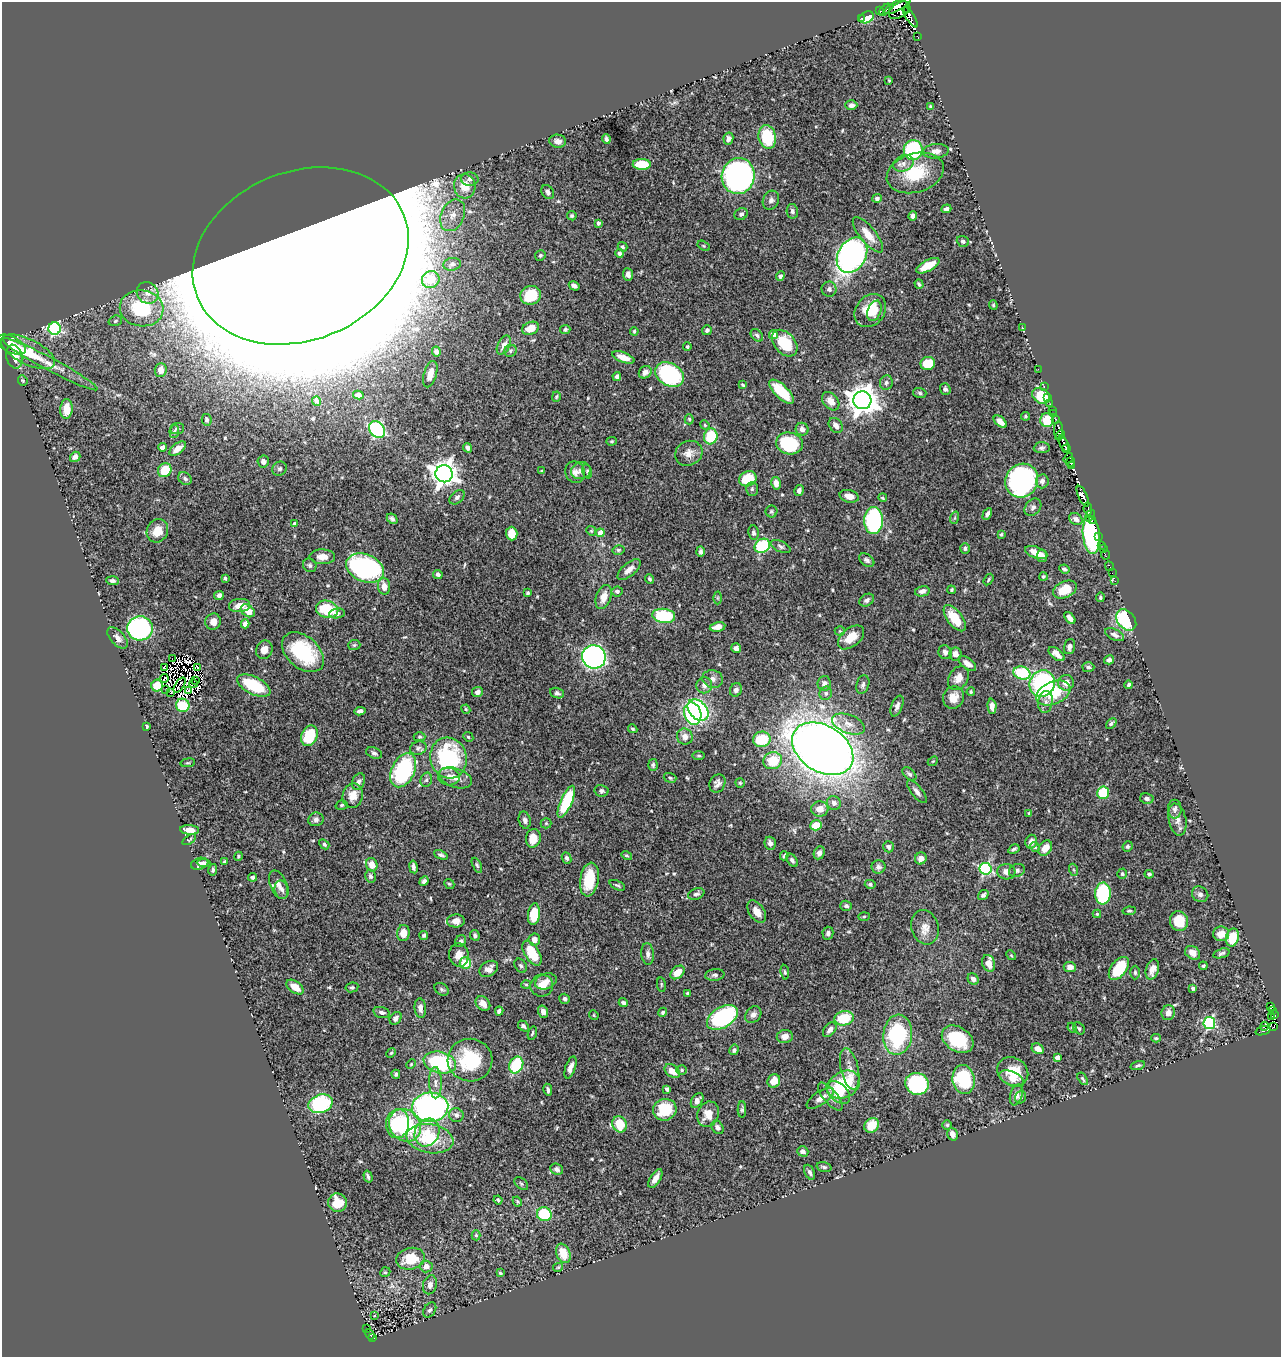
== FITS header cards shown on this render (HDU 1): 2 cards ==
NAXIS1  =                 1279
NAXIS2  =                 1355

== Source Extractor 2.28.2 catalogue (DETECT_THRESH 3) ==
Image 1279 x 1355 px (HDU 1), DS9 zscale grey, 1 PNG px = 1 image px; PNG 1283 x 1359 px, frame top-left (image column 1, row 1355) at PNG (2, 2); each listed source drawn as its Kron ellipse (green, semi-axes under 4 px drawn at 4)
Background 0.701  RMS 0.015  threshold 0.0451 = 3 sigma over >= 5 px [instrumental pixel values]
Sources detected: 569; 15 with non-positive FLUX_AUTO (blend fragments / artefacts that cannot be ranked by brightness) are neither listed nor drawn; of the other 554, the 500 brightest by FLUX_AUTO listed and drawn (54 fainter detections omitted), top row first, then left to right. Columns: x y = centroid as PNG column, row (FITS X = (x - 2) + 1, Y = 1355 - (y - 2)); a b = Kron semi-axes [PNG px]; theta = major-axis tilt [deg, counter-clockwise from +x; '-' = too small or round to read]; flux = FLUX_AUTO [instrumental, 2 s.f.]
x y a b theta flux
897 6 15 5 28 650
907 9 3 3 - 11
885 10 7 3 44 80
899 10 12 7 35 470
880 11 3 2 - 3.8
866 17 8 5 25 17
910 17 12 3 -56 180
861 18 3 2 - 5.6
917 36 3 2 - 23
889 80 3 2 - 1.2
851 105 6 5 - 3.7
930 106 4 4 - 1.2
767 137 12 8 -77 49
606 139 5 3 - 2.3
728 139 6 5 - 3.5
558 141 8 6 -8 4.6
913 150 10 9 - 100
936 151 13 7 5 5.7
903 163 10 8 23 5.1
642 164 9 5 -1 31
915 173 29 19 17 40
738 176 18 16 76 400
470 179 9 6 -1 3.7
465 186 12 11 - 18
548 192 8 5 -53 2.7
877 198 5 4 - 2.3
771 200 10 8 65 3.9
946 209 5 3 - 3.3
792 211 7 5 -78 2.7
741 214 7 5 33 2.7
453 215 17 11 66 16
572 216 5 4 - 1.5
913 216 4 4 - 4.6
598 223 4 3 - 2.7
868 235 22 8 -51 15
963 241 6 5 - 2.1
704 246 6 4 -32 1.3
623 247 5 4 - 1.6
619 253 4 4 - 3.1
540 255 5 5 - 1.7
852 255 19 14 60 350
300 256 111 84 22 52000
452 264 9 6 8 3.1
928 266 13 5 28 15
628 274 6 5 - 4.2
780 276 5 4 - 3
431 280 9 8 - 12
919 284 5 3 - 1.6
574 286 5 4 - 3.1
829 289 7 7 - 3.7
147 293 11 10 - 8.7
531 295 10 9 - 38
993 305 4 4 - 1.3
142 308 22 18 -8 72
870 311 18 14 52 28
874 311 10 6 70 8.8
115 321 7 5 18 1.9
1022 327 3 2 - 29
531 328 9 6 23 15
55 329 6 6 - 140
565 329 5 4 - 2
707 330 5 4 - 3
634 331 4 4 - 1.5
757 335 7 5 -46 2.3
773 335 4 4 - 15
785 343 15 10 -48 38
11 344 16 8 -27 16
504 345 10 6 62 6
687 347 4 4 - 1.7
436 351 5 4 - 2.7
511 351 6 6 - 2
28 352 29 12 -26 35
14 357 12 7 -77 12
623 357 12 5 -20 8.8
928 363 7 6 - 27
50 364 54 6 -28 18
1038 369 2 2 - 6.4
161 370 7 6 - 8.5
645 372 7 5 38 4.2
430 374 13 6 73 12
669 375 15 11 -29 130
617 377 4 4 - 3.1
23 381 5 4 - 1.4
886 383 7 6 - 2.9
743 385 4 3 - 1.4
1044 387 4 3 - 13
945 389 6 5 - 2.8
782 392 16 6 -44 33
920 393 7 5 -18 1.8
358 395 5 3 - 2.8
1041 396 9 7 -30 32
556 397 5 3 - 1.3
1048 398 3 3 - 15
862 400 9 9 - 1500
317 401 4 3 - 2.2
831 401 10 7 -49 9.6
1050 404 2 2 - 5.2
66 409 10 6 87 15
1052 410 2 2 - 9.1
1053 414 3 2 - 8.9
1026 416 4 4 - 1.5
689 419 5 4 - 1.5
1056 419 3 3 - 7.1
207 420 6 5 - 1.9
1047 420 7 6 - 29
1000 422 8 4 -42 6.7
705 425 5 4 - 1.2
836 425 8 6 -52 5.2
177 428 7 5 4 2.1
802 429 6 6 - 5.2
377 430 9 7 -50 170
1058 430 9 4 87 160
174 431 6 5 - 2.1
1060 435 5 2 - 10
711 436 8 6 75 39
612 441 5 4 - 1.3
790 443 13 11 -13 72
1064 443 9 3 -64 360
162 447 4 4 - 3.7
467 448 5 4 - 3.8
1042 448 8 5 6 2.6
178 449 10 5 37 8
1066 449 4 3 - 100
689 453 14 12 27 9.6
75 457 5 5 - 4.7
1068 458 6 4 54 46
263 462 6 5 - 4.4
1070 462 5 3 - 53
1072 466 4 3 - 47
280 469 7 6 - 2.7
165 470 7 6 - 24
542 471 4 3 - 1.3
581 471 10 8 18 5.8
587 471 7 4 -75 1.8
575 472 11 9 -70 5.8
444 474 8 8 - 1000
185 479 7 5 -41 2.5
748 479 9 7 25 31
1022 481 17 16 - 210
1042 481 7 6 - 4
776 483 6 4 -77 6.7
752 489 7 6 - 2.2
799 490 5 4 - 4.2
849 496 10 6 -14 8.4
1083 496 11 4 -65 560
457 497 9 5 42 2.9
883 498 4 4 - 1.5
1033 507 9 7 48 3.6
1088 509 6 3 -85 75
771 511 6 6 - 1.7
987 514 6 4 62 3.2
1090 516 6 2 54 98
954 518 6 4 70 1.3
392 519 6 4 -43 2.4
1076 519 7 5 -30 4.2
873 520 13 9 90 150
1092 520 4 2 - 87
295 524 4 4 - 4.6
157 531 12 10 61 15
591 531 5 4 - 1.3
600 533 4 4 - 10
753 533 7 5 -83 2.3
512 534 7 6 - 16
1001 534 3 3 - 1.7
1091 535 19 8 -84 100
1098 536 3 2 - 32
1101 545 4 2 - 5.2
762 546 8 6 34 56
781 547 10 5 -24 2.6
965 548 5 5 - 2.1
1103 548 3 2 - 5.8
618 550 6 4 13 1.7
700 552 5 4 - 2.5
1036 553 11 5 -21 12
1105 555 5 2 - 5.9
1042 556 6 5 - 3.9
322 557 13 7 -1 8.5
867 560 8 5 -34 2.9
310 565 7 6 - 2.6
1110 566 5 2 - 5.3
365 568 20 13 -22 210
1064 569 5 4 - 2.4
629 570 14 6 40 6.7
1112 573 2 2 - 3.2
438 574 5 4 - 3
1043 576 4 4 - 1.4
225 578 3 3 - 1.3
650 579 5 4 - 1.7
988 579 6 4 56 1.5
112 581 6 4 -4 2.5
1115 581 4 3 - 7.6
384 586 8 6 -83 8.9
951 590 4 3 - 1.6
1065 590 12 8 25 23
617 591 5 5 - 2.9
922 591 7 5 13 4.3
528 593 3 3 - 1.4
219 595 5 4 - 3.6
604 597 12 7 71 11
1100 597 5 4 - 1.4
717 598 6 4 -90 1.5
867 600 8 5 33 3.2
239 605 10 6 5 12
327 609 11 8 -12 41
248 611 8 5 -37 13
337 613 8 5 8 3.1
664 616 11 7 -6 63
955 618 15 7 -53 25
1070 618 7 4 -49 6
1126 620 12 8 -50 76
213 622 8 7 - 8.2
245 624 4 4 - 7.9
718 627 8 4 10 7.4
140 628 13 12 - 180
840 631 5 5 - 1.4
1114 635 10 5 -25 3.8
851 637 15 9 39 16
117 638 13 7 -47 5.9
354 645 6 5 - 1.7
1070 647 8 5 72 3.5
736 648 5 4 - 4.1
264 650 9 8 - 8.6
303 652 24 16 -41 69
945 652 7 6 - 3.2
955 654 6 6 - 5.9
1057 654 9 5 -38 7.2
594 657 12 11 - 350
172 659 2 2 - 1.5
1109 660 5 4 - 3.7
967 664 10 5 -37 7.2
1088 667 6 5 - 2
164 668 3 2 - 7
198 668 3 2 - 1.5
1022 673 8 6 -18 52
958 678 13 9 59 8.8
164 679 5 2 - 1.2
713 679 10 8 -15 4.7
195 680 2 2 - 1.2
1066 683 8 8 - 7.7
193 684 4 2 - 1.3
824 684 7 6 - 4.8
1042 684 13 12 - 150
180 685 8 2 57 1.6
254 685 18 8 -26 48
704 685 8 8 - 5
863 685 9 6 73 3.6
1129 685 4 3 - 1.8
157 686 6 5 - 21
166 690 3 2 - 1.5
189 690 3 3 - 1.7
736 690 7 6 - 4.6
171 692 4 2 - 1.6
477 692 5 5 - 5
971 692 4 4 - 1.3
557 693 7 5 -21 2.2
826 693 7 6 - 2.6
1053 693 18 11 22 41
953 697 11 10 - 11
1045 702 11 7 81 5.2
183 705 7 6 - 37
897 706 11 5 68 4
992 706 8 4 -87 5.9
466 709 5 4 - 1.2
698 710 12 8 -49 120
360 711 6 4 7 3.5
693 714 11 8 -73 86
848 724 17 9 -21 11
1111 724 6 4 42 2.3
147 727 3 3 - 1.4
633 729 5 4 - 1.4
309 736 10 7 66 43
685 736 8 8 - 6.1
420 737 6 4 1 1.5
468 737 5 4 - 1.5
762 739 9 7 9 42
418 748 8 6 18 3.1
823 749 33 23 -32 1700
374 753 8 5 -20 2.7
699 756 6 3 0 1.2
448 758 20 18 -75 110
773 761 9 8 - 26
933 761 6 4 42 1.2
188 763 7 3 8 1.3
653 765 6 4 -86 2.3
403 770 18 11 63 120
909 774 8 5 -42 2.5
449 777 11 9 -5 6
456 778 17 9 -19 10
670 778 6 4 -18 1.6
426 780 7 5 75 2.6
359 782 8 6 65 3.2
717 783 9 7 63 4.3
740 783 5 4 - 1.3
601 791 7 5 -12 2.6
917 792 14 5 -51 4.8
1103 793 6 6 - 38
353 796 12 10 76 12
1147 798 7 5 -14 2.9
566 802 17 5 66 62
834 803 7 6 - 4.2
342 805 6 4 18 1.6
820 809 9 7 5 9.4
1175 809 9 7 90 3.6
1029 813 4 4 - 1.2
316 819 7 7 - 3.8
525 820 9 6 -76 3.6
1177 820 16 8 -78 7.8
546 823 5 5 - 1.3
816 825 6 5 - 26
190 830 9 5 -5 9.1
533 838 9 7 79 15
189 840 8 3 34 1.5
1031 842 7 6 - 6.2
770 843 6 5 - 4.2
324 844 6 4 -43 2.5
888 847 6 5 - 3
1035 847 5 4 - 1.7
1128 847 5 5 - 2
1045 848 8 6 55 11
1014 849 6 3 29 2
819 853 7 5 66 4.7
441 855 7 3 -24 2.4
238 856 4 4 - 1.2
627 856 5 4 - 1.4
784 856 4 3 - 1.5
567 858 6 4 -66 2.8
921 858 6 5 - 6.7
792 860 8 4 -55 2.4
224 862 4 3 - 2.4
204 863 7 4 -5 2.9
200 864 9 5 17 4.5
372 865 7 5 -67 9.8
477 865 8 4 -65 1.9
413 867 6 3 -79 3.1
878 867 7 6 - 3.6
986 869 6 6 - 140
213 870 6 4 78 2
1017 870 8 6 23 3
1074 870 6 4 -71 1.4
1006 872 9 8 - 7.5
1122 874 5 4 - 1.7
1149 874 4 4 - 2.3
370 876 6 5 - 2.9
253 877 4 3 - 2.2
589 880 17 9 81 32
424 881 5 4 - 3.6
449 884 5 4 - 1.4
870 884 5 4 - 2.2
278 885 15 8 -67 6.8
617 885 8 4 -23 1.9
282 890 9 7 -75 4.3
1103 893 11 7 86 69
696 894 8 5 22 3.1
1200 894 8 7 - 3.8
983 895 5 4 - 2.9
846 906 6 5 - 2.5
1129 911 6 4 9 1.6
757 912 12 7 -55 11
534 914 11 6 82 28
1097 914 4 4 - 1.2
864 916 6 4 2 1.4
456 921 9 6 2 7.2
1179 921 10 9 - 23
925 927 17 13 -73 11
403 933 8 6 86 11
828 933 6 5 - 3.1
1221 934 8 7 - 9.6
424 935 4 4 - 2.2
475 935 5 4 - 2.2
1232 938 9 6 76 24
534 939 6 6 - 5.9
461 941 6 5 - 2.7
532 953 14 7 -58 29
1193 953 8 6 -35 7.6
1221 953 8 4 18 2.5
648 954 11 6 -84 4.4
459 955 12 9 -82 9.4
1011 955 5 4 - 1.1
465 963 6 5 - 24
989 963 9 6 -71 9.7
521 966 7 5 -55 2.5
1203 966 4 3 - 1.8
1070 967 6 5 - 4.5
1119 968 13 7 53 36
489 969 10 7 31 5.8
1152 969 10 6 73 8.2
677 972 8 5 42 13
785 972 7 4 -84 1.6
1135 973 7 5 90 2
715 975 10 5 5 2.9
973 979 6 5 - 4.6
546 981 11 7 19 6.7
526 985 5 3 - 1.1
661 985 7 3 -82 1.3
542 986 11 11 - 10
295 987 10 5 -36 14
352 987 6 5 - 1.9
1193 988 4 3 - 2.2
442 989 8 5 -34 2.1
688 993 3 3 - 1.3
565 999 5 5 - 2.7
483 1003 8 6 -46 6.9
623 1003 5 4 - 2.7
1270 1007 4 3 - 52
420 1008 10 5 -85 4.9
1272 1010 3 3 - 61
499 1011 4 4 - 2.7
382 1012 8 5 -15 3
543 1012 6 5 - 4.6
663 1012 5 4 - 1.8
1168 1013 7 6 - 6.7
594 1015 5 4 - 1.2
753 1015 9 7 46 4.4
1274 1015 3 3 - 43
722 1017 17 10 31 150
1272 1017 3 3 - 45
396 1018 7 5 53 3.6
844 1018 10 7 11 33
1209 1023 6 6 - 110
523 1026 6 4 -48 2.4
1264 1026 5 3 - 29
1273 1027 4 2 - 1.8
1072 1028 5 4 - 1.2
1079 1028 7 5 -47 2
830 1030 8 5 51 4.2
1263 1031 8 4 19 27
532 1033 7 3 72 1.4
898 1035 20 14 84 87
785 1036 8 6 8 7.1
1156 1038 5 3 - 1.3
958 1039 17 12 -33 44
1038 1049 6 5 - 7.4
734 1050 5 4 - 2.5
391 1053 5 4 - 1.3
1058 1057 4 4 - 6.2
470 1060 22 21 - 58
440 1062 16 10 -12 97
411 1064 5 4 - 1.2
516 1065 9 6 67 53
1138 1065 7 4 17 1.9
570 1068 11 5 71 6.7
850 1069 21 9 -77 8.8
682 1070 5 4 - 1.6
672 1071 8 6 -37 8.8
1013 1072 16 13 -35 24
396 1074 4 4 - 2.3
964 1079 15 11 -80 70
1012 1079 13 7 -24 6.6
1083 1079 7 4 -58 1.9
774 1081 7 6 - 13
435 1083 15 6 -89 6.7
917 1084 12 11 - 120
844 1085 17 13 29 53
667 1089 4 4 - 3.4
548 1090 6 3 -77 2.4
838 1092 14 9 -42 16
1016 1095 11 6 74 6.7
830 1097 17 7 -50 6.6
1020 1097 7 5 74 1.9
820 1098 16 6 33 7.7
697 1100 8 5 57 5.3
320 1104 12 9 17 100
430 1107 18 15 5 290
742 1109 8 4 89 1.7
665 1110 12 10 18 34
708 1114 13 10 70 13
456 1115 7 7 - 3.4
397 1124 15 11 82 66
620 1124 8 7 - 28
405 1125 17 15 -47 76
872 1125 8 6 45 20
947 1125 5 5 - 1.4
718 1127 7 5 -53 3
427 1132 14 12 61 17
952 1134 6 5 - 6.9
430 1139 23 14 -10 48
803 1151 6 5 - 4.3
824 1167 7 4 -15 2
557 1169 6 5 - 3.1
810 1172 8 5 -66 2.9
368 1176 6 3 -73 2.2
655 1178 10 5 59 8
521 1184 8 5 -40 1.8
498 1200 4 3 - 1.7
517 1201 5 3 - 1.2
338 1203 9 9 - 17
544 1214 7 7 - 43
476 1235 5 4 - 1.6
563 1253 10 6 -67 19
411 1259 14 10 14 26
426 1267 6 6 - 6.1
558 1267 5 4 - 1.2
385 1272 5 4 - 1.5
500 1273 4 3 - 1.2
430 1285 9 7 76 4.9
430 1310 8 6 57 2.9
374 1315 3 3 - 2.2
367 1329 3 2 - 5.8
370 1334 5 3 - 50
373 1337 4 3 - 38
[54 fainter detections neither listed nor drawn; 15 non-positive-flux detections neither listed nor drawn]